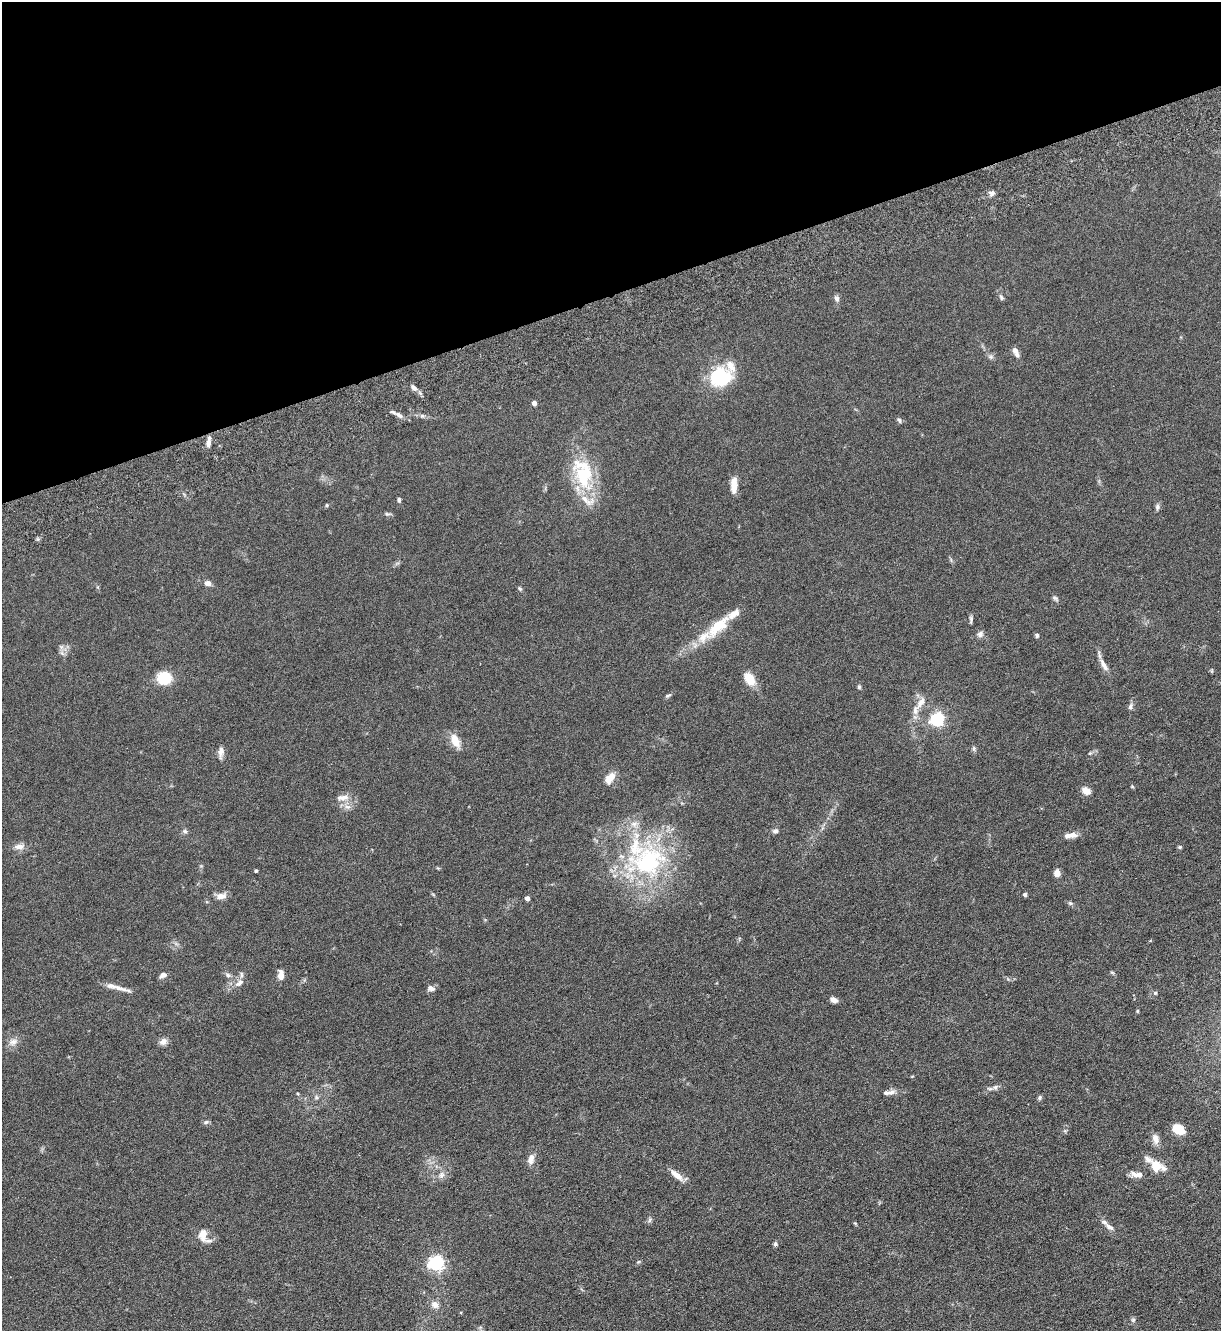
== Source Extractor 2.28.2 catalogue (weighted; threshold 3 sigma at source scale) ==
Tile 3 of 4 x 4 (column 3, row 1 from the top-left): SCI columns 2617-3835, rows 4067-5395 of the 5361 x 5481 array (HDU 1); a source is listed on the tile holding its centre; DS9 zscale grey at full resolution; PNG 1223 x 1333 px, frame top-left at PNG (2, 2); no overlay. Shown black and unused: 22% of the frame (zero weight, under 3 of 6 exposures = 3% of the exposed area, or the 3 px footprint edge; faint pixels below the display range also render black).
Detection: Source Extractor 2.28.2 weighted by HDU 2 'WHT'; one run over the whole footprint, this tile lists its part. Background 0.0665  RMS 0.0058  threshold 0.0236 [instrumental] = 3 sigma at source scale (4.09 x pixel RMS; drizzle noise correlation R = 1.36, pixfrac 0.8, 0.05/0.05 arcsec/px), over >= 5 px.
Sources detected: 98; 12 inside a brighter listed object's ellipse — not listed separately; the other 86 listed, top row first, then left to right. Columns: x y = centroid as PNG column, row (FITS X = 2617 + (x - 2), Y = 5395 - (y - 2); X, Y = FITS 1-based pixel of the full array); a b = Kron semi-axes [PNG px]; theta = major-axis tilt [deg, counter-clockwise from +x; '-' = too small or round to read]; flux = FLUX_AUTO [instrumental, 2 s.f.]
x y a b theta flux
991 193 8 6 -9 1.8
1001 297 8 4 -54 0.97
837 298 8 6 -76 1.6
1016 352 13 6 -65 2.6
990 357 7 5 -30 1.2
720 377 27 24 15 26
414 388 8 5 -43 1.9
534 403 4 4 - 2.7
399 415 12 5 -41 1.9
899 420 7 5 -65 1
209 442 12 5 82 2.8
584 476 36 25 -79 30
734 485 17 7 89 5.7
399 500 6 4 -90 0.93
327 505 5 3 - 0.5
1157 507 8 6 71 1.3
387 514 8 5 -14 0.95
208 583 7 5 -11 2.7
520 589 6 4 -53 0.74
1055 598 8 5 -31 0.98
971 620 11 4 86 1.1
718 626 37 14 43 16
980 634 8 7 - 1.8
1037 635 6 5 - 0.89
1104 665 21 7 -60 3.4
164 678 11 10 - 19
750 679 14 9 -56 9
859 687 6 5 - 0.7
668 695 8 4 26 0.86
921 702 16 8 55 4
1130 706 9 5 73 1.3
937 720 6 6 - 100
455 741 15 8 -64 7.3
974 748 7 5 90 0.98
221 752 16 6 83 2.5
1090 753 6 4 18 0.65
610 778 13 7 53 6.1
1132 786 5 3 - 0.45
1086 791 8 6 -25 4.9
342 798 18 8 4 4.2
347 807 7 5 -2 1.6
185 831 7 5 -21 1.1
775 831 8 6 2 1.4
1070 835 18 7 6 3.4
19 846 13 7 1 3.1
1180 847 5 4 - 0.71
648 861 52 42 11 74
256 871 3 3 - 0.63
1057 873 6 5 - 3.6
1025 894 4 4 - 1.4
221 896 13 7 3 3.6
527 898 4 4 - 2.5
1070 903 6 5 - 0.83
1112 972 6 4 -3 0.64
163 975 8 6 23 2
228 975 7 5 -18 1.3
281 975 12 7 -88 3.5
239 983 13 6 35 2.7
112 986 19 7 -11 4.2
431 988 9 7 -15 2.1
1155 993 6 5 - 0.82
833 1000 8 5 -28 2.5
1137 1011 6 4 -90 0.48
163 1041 10 8 35 2.4
13 1042 13 8 25 3
995 1087 9 6 28 1.6
886 1093 12 6 -3 1.9
316 1097 6 4 -71 0.82
1039 1098 6 5 - 0.94
206 1122 6 6 - 1.1
1178 1129 10 7 -34 13
1155 1139 14 8 -76 3.1
531 1159 13 8 73 3.2
1148 1159 13 7 -32 2.4
1156 1166 10 9 - 9.1
1137 1174 15 7 -7 3.8
441 1175 10 7 70 2.3
677 1175 18 7 -40 4.6
650 1220 7 5 61 1
855 1223 5 4 - 0.5
1110 1227 12 6 -34 2.3
203 1234 14 9 85 5.1
775 1244 6 5 - 1.1
436 1263 6 6 - 140
435 1305 11 9 -47 3.1
1133 1320 6 6 - 0.98